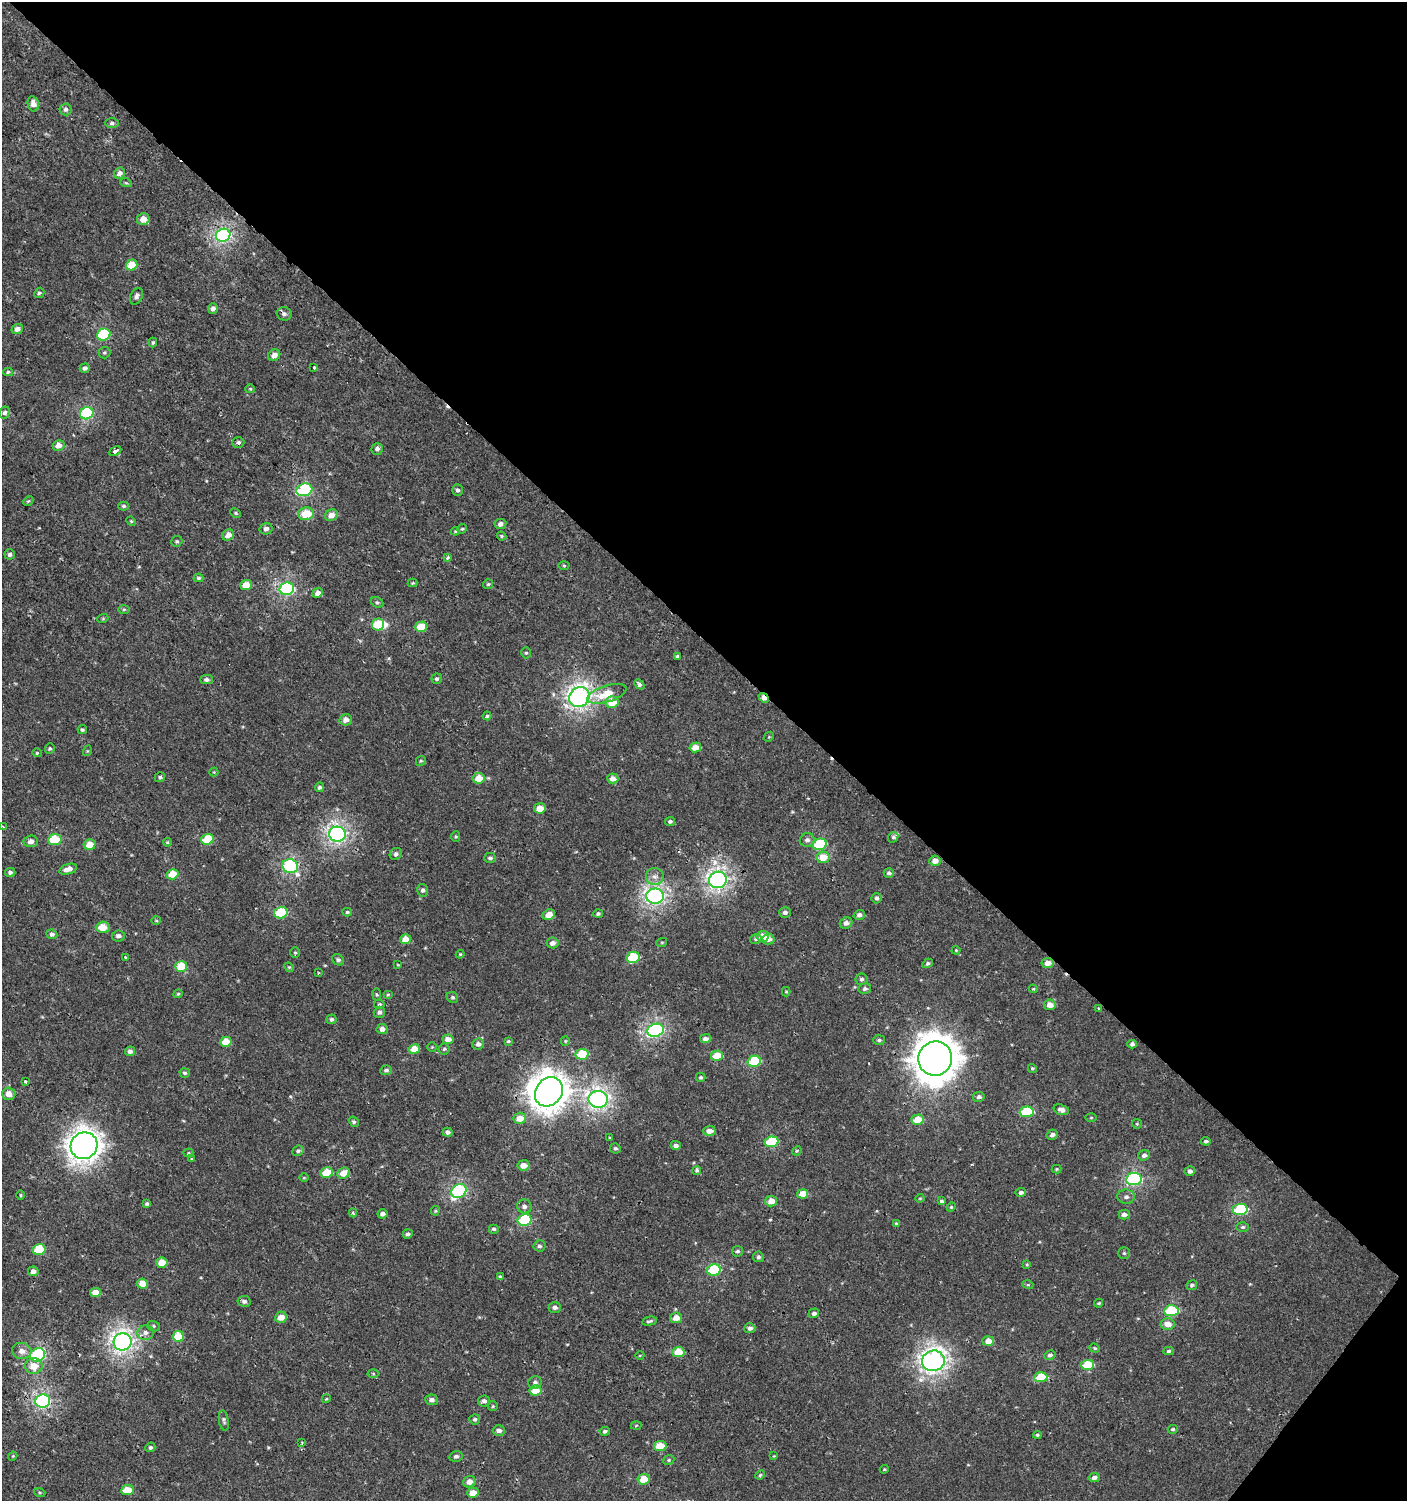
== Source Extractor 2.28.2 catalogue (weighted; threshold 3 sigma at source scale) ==
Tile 8 of 4 x 4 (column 4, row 2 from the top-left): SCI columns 4387-5791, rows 3039-4537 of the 6059 x 6037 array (HDU 1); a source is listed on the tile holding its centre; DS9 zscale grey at full resolution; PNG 1409 x 1503 px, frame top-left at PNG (2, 2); each listed source drawn as its Kron ellipse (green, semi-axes under 4 px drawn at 4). Shown black and unused: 44% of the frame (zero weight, under 2 of 3 exposures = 2% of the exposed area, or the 3 px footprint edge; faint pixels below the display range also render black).
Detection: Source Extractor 2.28.2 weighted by HDU 2 'WHT'; one run over the whole footprint, this tile lists its part. Background 7.57e-04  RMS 0.0025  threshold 0.0114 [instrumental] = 3 sigma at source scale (4.5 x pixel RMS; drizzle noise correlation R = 1.50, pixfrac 1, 0.0396/0.0396 arcsec/px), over >= 5 px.
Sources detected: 301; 2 inside a brighter object's white glare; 3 cosmic-ray / hot-pixel residue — neither listed nor drawn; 1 inside a brighter listed object's ellipse — not listed separately; the other 295 listed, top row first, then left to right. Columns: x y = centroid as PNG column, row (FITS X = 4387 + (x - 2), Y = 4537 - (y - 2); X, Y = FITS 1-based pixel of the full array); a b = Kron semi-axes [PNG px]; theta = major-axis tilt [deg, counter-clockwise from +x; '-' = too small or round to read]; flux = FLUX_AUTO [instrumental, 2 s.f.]
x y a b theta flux
33 104 8 5 -76 1.6
66 109 6 6 - 0.75
112 123 7 5 -1 0.59
119 173 6 5 - 1.5
126 183 6 3 -18 0.3
143 219 6 6 - 2.7
223 235 7 6 - 52
132 265 6 5 - 5.7
39 293 5 4 - 0.43
136 296 8 6 64 0.92
213 308 5 5 - 1.2
284 314 7 6 - 0.78
17 329 6 5 - 1.2
104 335 7 6 - 17
153 343 5 4 - 0.34
104 353 6 5 - 0.43
274 355 6 5 - 1.9
314 367 3 3 - 1.3
85 368 5 4 - 0.7
8 372 5 4 - 0.36
250 389 5 4 - 0.28
5 413 6 5 - 0.65
87 413 7 6 - 20
238 442 6 5 - 0.73
59 445 6 5 - 1.9
377 449 6 5 - 0.84
115 451 7 3 27 1.3
304 490 8 6 17 24
457 490 6 5 - 0.61
28 501 5 4 - 0.33
124 506 5 4 - 0.44
236 513 5 4 - 0.32
306 514 8 6 12 5.9
331 515 6 5 - 2.3
131 521 5 4 - 0.28
500 524 6 5 - 1
266 529 6 5 - 1
462 529 5 4 - 0.34
455 531 4 4 - 0.29
228 535 6 5 - 1.8
501 536 5 3 - 0.35
177 541 6 5 - 0.45
10 554 5 5 - 0.71
447 558 3 3 - 1.2
564 566 5 3 - 0.3
198 578 5 3 - 0.39
413 583 5 4 - 0.27
488 584 5 5 - 0.35
246 585 6 5 - 3.4
287 589 7 6 - 35
318 593 5 4 - 1.6
377 602 6 5 - 0.49
124 609 6 4 1 0.32
103 618 5 3 - 0.24
378 624 6 6 - 7.6
421 627 6 5 - 5.3
526 653 5 5 - 0.42
677 656 4 4 - 0.4
437 679 5 5 - 0.57
206 680 6 4 0 0.73
639 684 5 4 - 0.71
607 694 20 8 17 6.6
579 697 11 9 40 90
764 698 6 4 -41 2.3
612 702 6 5 - 4.5
487 716 4 4 - 0.36
346 720 6 6 - 1.6
82 730 4 4 - 0.42
769 737 5 4 - 0.29
695 747 6 5 - 3
50 749 5 5 - 0.4
87 751 5 3 - 0.21
37 753 4 4 - 0.26
421 761 5 4 - 0.37
214 772 4 4 - 0.21
160 777 5 4 - 0.39
479 778 6 5 - 4.1
613 779 5 5 - 1.9
319 787 5 4 - 0.59
540 808 6 5 - 2.7
670 821 5 4 - 0.53
3 827 4 3 - 0.39
337 834 8 7 - 72
456 836 5 4 - 0.33
893 837 6 4 46 0.6
207 839 6 5 - 7.7
55 840 6 5 - 8.9
807 840 7 7 - 0.94
31 841 7 6 - 1.2
167 842 4 4 - 0.25
90 844 6 5 - 3.3
820 844 7 5 14 15
396 854 6 5 - 0.71
823 857 6 5 - 4.2
490 858 6 5 - 0.61
935 861 5 5 - 2.1
290 866 8 7 - 33
68 869 9 5 17 1.7
10 872 5 4 - 0.64
889 873 5 4 - 0.68
173 874 6 5 - 5.6
655 877 8 8 - 1.4
718 880 9 8 - 86
423 890 6 5 - 0.63
655 896 9 7 -3 73
877 898 5 5 - 0.64
347 912 4 4 - 0.38
785 912 6 5 - 0.73
281 913 7 5 14 14
598 914 5 4 - 0.49
549 915 6 5 - 2.2
859 915 6 5 - 0.96
156 921 5 3 - 0.24
846 923 6 5 - 1.2
103 927 7 5 4 3.7
52 934 5 5 - 0.7
118 936 6 5 - 0.93
763 936 6 5 - 3.3
405 939 5 5 - 2.8
756 939 6 4 15 0.41
768 939 6 5 - 1.5
662 942 5 3 - 0.22
552 943 6 5 - 1.3
956 950 4 4 - 0.26
295 953 5 4 - 0.34
460 954 4 3 - 0.24
125 957 3 2 - 0.46
633 957 6 5 - 12
338 960 6 5 - 0.68
928 963 6 4 31 0.51
1048 963 6 5 - 2.3
398 965 3 3 - 0.22
181 966 6 5 - 6.9
289 967 5 4 - 0.29
318 973 3 3 - 0.27
862 979 6 6 - 0.65
865 989 6 5 - 0.65
1033 989 4 4 - 0.26
786 992 5 4 - 0.26
178 994 4 4 - 0.3
377 995 6 4 -81 0.33
388 995 5 4 - 0.31
452 997 6 5 - 0.54
379 1004 5 5 - 0.41
1050 1005 6 5 - 2.3
1099 1009 3 3 - 0.41
379 1012 6 5 - 0.89
332 1019 5 5 - 0.56
382 1029 5 5 - 1.3
656 1030 8 6 17 44
448 1039 5 5 - 1.9
705 1039 5 4 - 1.1
879 1040 6 5 - 0.5
508 1041 4 4 - 0.29
565 1041 5 4 - 0.31
226 1042 5 5 - 5
478 1044 6 5 - 1
1132 1044 4 4 - 0.8
432 1047 4 4 - 0.27
414 1049 6 5 - 3.7
444 1049 5 5 - 0.43
130 1051 5 5 - 0.88
582 1054 6 5 - 8.3
717 1056 6 5 - 5.4
935 1059 17 17 - 620
754 1061 6 5 - 14
1032 1068 5 4 - 0.36
386 1070 6 4 5 0.54
185 1073 5 5 - 0.48
701 1077 4 4 - 0.36
25 1081 3 3 - 0.8
549 1092 15 13 54 310
9 1094 6 6 - 2
979 1097 6 5 - 0.77
598 1099 9 8 - 82
1061 1110 8 5 -18 1.2
1027 1112 7 5 6 16
520 1118 6 5 - 3.1
1091 1118 5 3 - 0.25
917 1120 6 5 - 4.5
354 1122 5 4 - 0.42
1137 1124 5 4 - 0.31
709 1131 6 5 - 1.9
448 1132 5 4 - 0.8
1052 1135 5 5 - 0.9
610 1138 4 3 - 0.23
1206 1141 5 4 - 0.55
772 1142 7 5 8 12
676 1145 5 4 - 0.93
84 1146 14 13 - 220
615 1148 5 5 - 0.41
298 1151 6 5 - 0.55
797 1151 5 4 - 0.34
188 1153 5 4 - 0.31
1144 1155 6 5 - 1
192 1159 3 3 - 0.3
524 1165 6 5 - 2.3
1057 1169 5 4 - 0.26
697 1170 4 4 - 0.85
1190 1171 5 5 - 0.9
327 1172 6 5 - 5.7
344 1173 6 5 - 3.2
304 1178 5 3 - 0.22
1134 1179 8 6 7 37
459 1191 8 6 33 33
1021 1192 5 4 - 0.79
803 1194 5 4 - 3.8
20 1195 5 3 - 0.24
1126 1197 9 7 0 0.99
920 1198 4 4 - 0.25
771 1201 6 5 - 2.6
941 1201 4 3 - 0.79
147 1204 4 4 - 0.47
524 1206 7 7 - 0.96
951 1207 4 4 - 0.3
1240 1209 7 5 6 20
435 1211 5 4 - 0.28
353 1213 4 3 - 0.38
382 1214 5 4 - 0.97
1124 1215 5 4 - 1.1
524 1220 7 6 - 20
896 1223 4 4 - 0.26
1243 1227 6 5 - 0.5
494 1229 5 5 - 0.48
408 1234 5 4 - 0.65
539 1246 6 5 - 0.58
39 1250 6 5 - 10
737 1251 5 5 - 0.56
1124 1253 6 5 - 0.49
758 1257 5 5 - 0.56
162 1263 5 5 - 4
1027 1264 4 3 - 0.26
714 1270 7 5 11 16
33 1271 5 5 - 1.1
500 1277 4 3 - 0.38
142 1284 5 5 - 3
1028 1285 5 3 - 0.33
1192 1285 5 4 - 0.47
95 1292 5 4 - 2.6
244 1301 6 5 - 0.76
1099 1303 5 3 - 0.3
555 1307 6 5 - 0.97
1171 1311 7 5 3 13
814 1313 5 4 - 0.74
281 1317 6 5 - 2.8
676 1318 6 5 - 2.4
650 1321 7 3 10 0.5
1168 1324 7 6 - 2.4
153 1326 6 5 - 0.47
750 1328 5 5 - 0.89
146 1333 8 7 - 1.1
178 1336 6 5 - 6.2
988 1341 6 5 - 2.6
123 1342 9 8 - 97
1095 1348 5 4 - 0.36
22 1351 9 8 - 1.9
1168 1351 5 4 - 0.5
678 1352 6 5 - 5.3
38 1355 7 6 - 33
640 1355 4 3 - 0.2
1050 1355 6 5 - 0.68
933 1361 11 10 - 120
1087 1365 6 5 - 7.9
34 1366 9 8 - 3.6
373 1374 5 3 - 0.24
1041 1377 6 5 - 7.5
535 1382 7 6 - 0.86
535 1391 6 5 - 5.3
326 1399 4 3 - 0.23
432 1400 6 5 - 1
43 1401 7 6 - 47
484 1401 6 5 - 0.9
493 1406 5 5 - 0.31
475 1419 5 5 - 0.57
224 1420 10 4 -81 0.58
636 1425 5 3 - 0.26
1173 1429 5 4 - 0.4
499 1430 6 5 - 1.2
605 1431 5 4 - 0.53
1037 1435 4 3 - 0.34
302 1443 4 3 - 0.34
660 1446 6 5 - 4.4
150 1447 5 4 - 0.48
13 1456 4 3 - 0.24
456 1456 7 5 13 0.74
774 1456 4 3 - 0.2
669 1460 6 4 22 0.34
884 1469 4 3 - 0.27
760 1475 5 4 - 0.36
1094 1478 5 4 - 0.98
644 1479 6 5 - 4.7
469 1482 6 5 - 1.7
128 1490 6 5 - 4.4
40 1492 6 4 -19 0.3
473 1493 6 5 - 2.9
Overlapping masked pixels (flux is a lower limit): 1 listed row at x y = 764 698